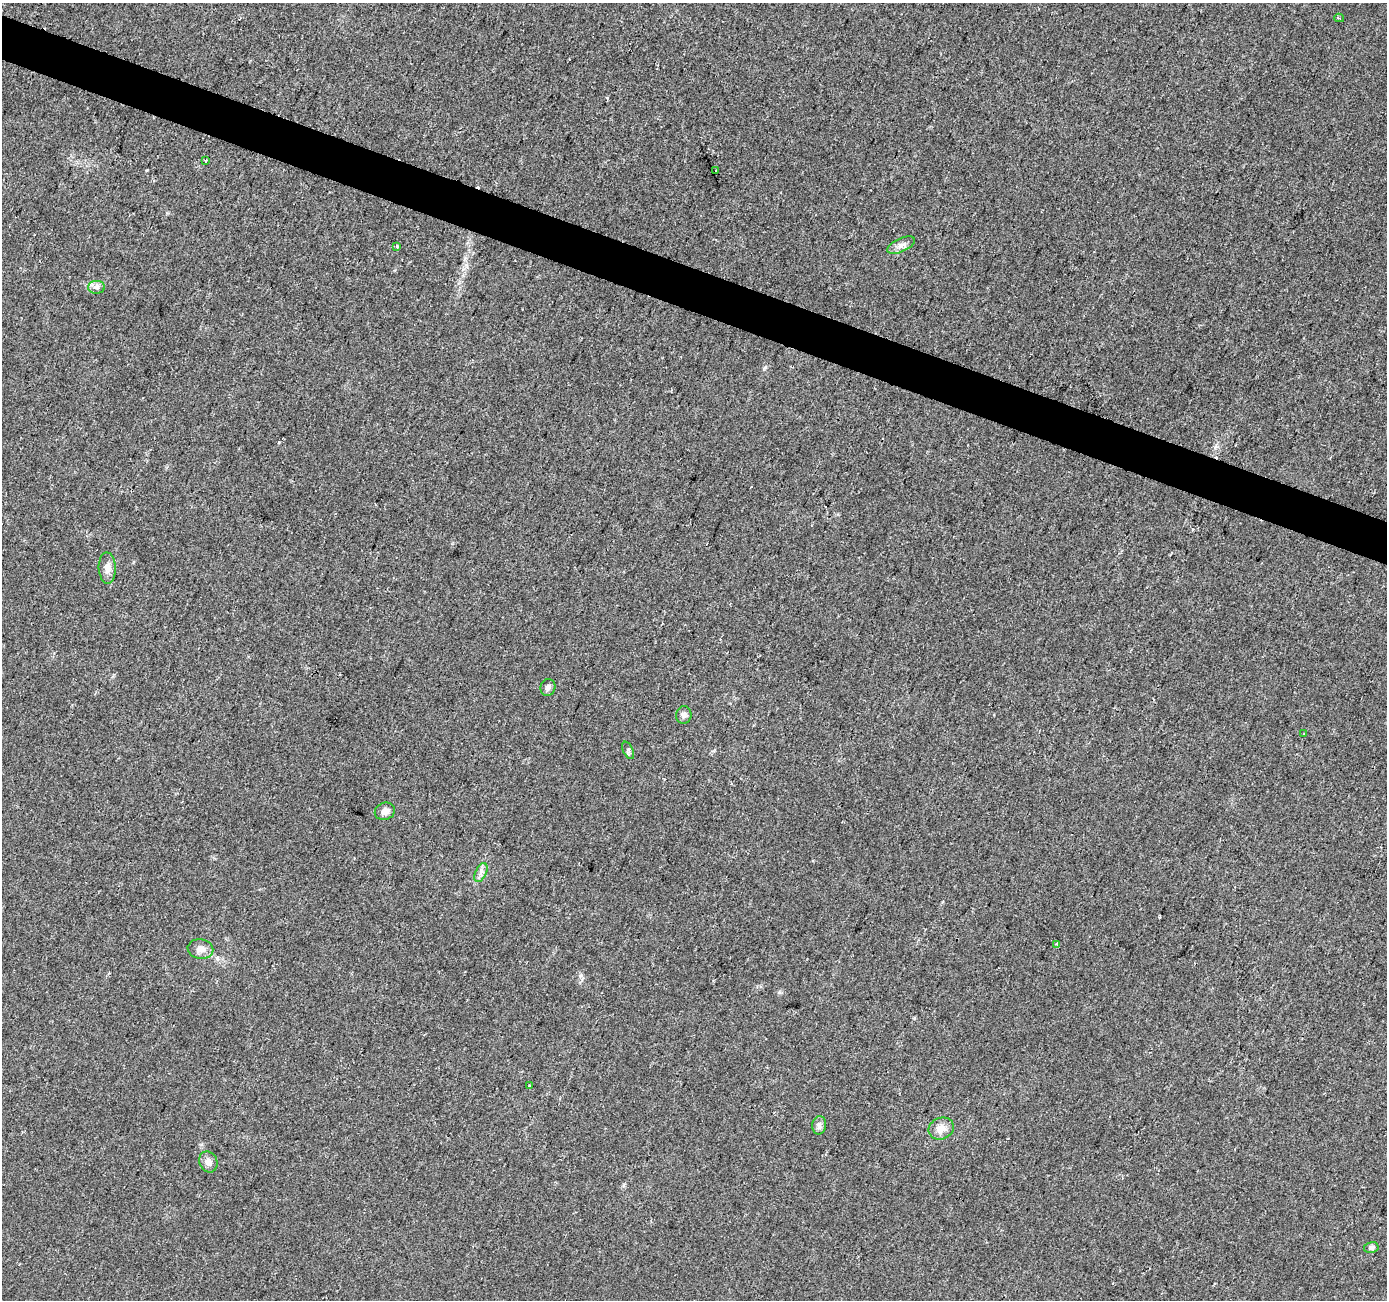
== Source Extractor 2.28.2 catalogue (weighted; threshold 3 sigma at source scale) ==
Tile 11 of 4 x 4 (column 3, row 3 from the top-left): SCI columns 2777-4161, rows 1581-2878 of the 5566 x 5698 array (HDU 1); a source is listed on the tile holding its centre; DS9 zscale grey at full resolution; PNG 1389 x 1302 px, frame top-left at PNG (2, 3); each listed source drawn as its Kron ellipse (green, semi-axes under 4 px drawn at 4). Shown black and unused: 3% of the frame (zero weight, under 2 of 3 exposures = <1% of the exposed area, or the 3 px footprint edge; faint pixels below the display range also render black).
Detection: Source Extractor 2.28.2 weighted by HDU 2 'WHT'; one run over the whole footprint, this tile lists its part. Background 0.0208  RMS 0.0034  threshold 0.0154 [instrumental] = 3 sigma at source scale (4.5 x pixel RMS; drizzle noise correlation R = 1.50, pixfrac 1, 0.0396/0.0396 arcsec/px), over >= 5 px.
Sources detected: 25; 5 cosmic-ray / hot-pixel residue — neither listed nor drawn; the other 20 listed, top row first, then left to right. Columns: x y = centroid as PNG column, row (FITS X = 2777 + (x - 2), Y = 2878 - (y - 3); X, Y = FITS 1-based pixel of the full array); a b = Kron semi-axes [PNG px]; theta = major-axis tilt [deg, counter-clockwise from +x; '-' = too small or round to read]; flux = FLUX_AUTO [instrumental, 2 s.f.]
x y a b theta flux
1339 18 5 3 - 0.64
206 161 3 3 - 0.85
716 170 3 2 - 0.33
901 245 15 6 25 1.9
397 246 4 3 - 0.48
96 287 8 6 1 1.2
107 568 16 8 -87 2.4
548 687 8 7 - 1.3
684 715 9 7 84 1.6
1304 734 2 2 - 0.3
628 750 9 5 -64 0.78
385 811 10 8 23 2.1
481 872 10 5 64 1.4
1057 944 4 3 - 0.82
200 949 13 9 -10 2.6
530 1086 3 3 - 0.46
819 1125 9 7 81 1.6
941 1128 13 10 23 3.3
208 1162 11 8 -66 2.2
1371 1248 7 5 12 1.1
Unlisted compact peaks at least as high as the median listed source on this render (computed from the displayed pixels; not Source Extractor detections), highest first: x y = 765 367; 581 975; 279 442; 779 992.